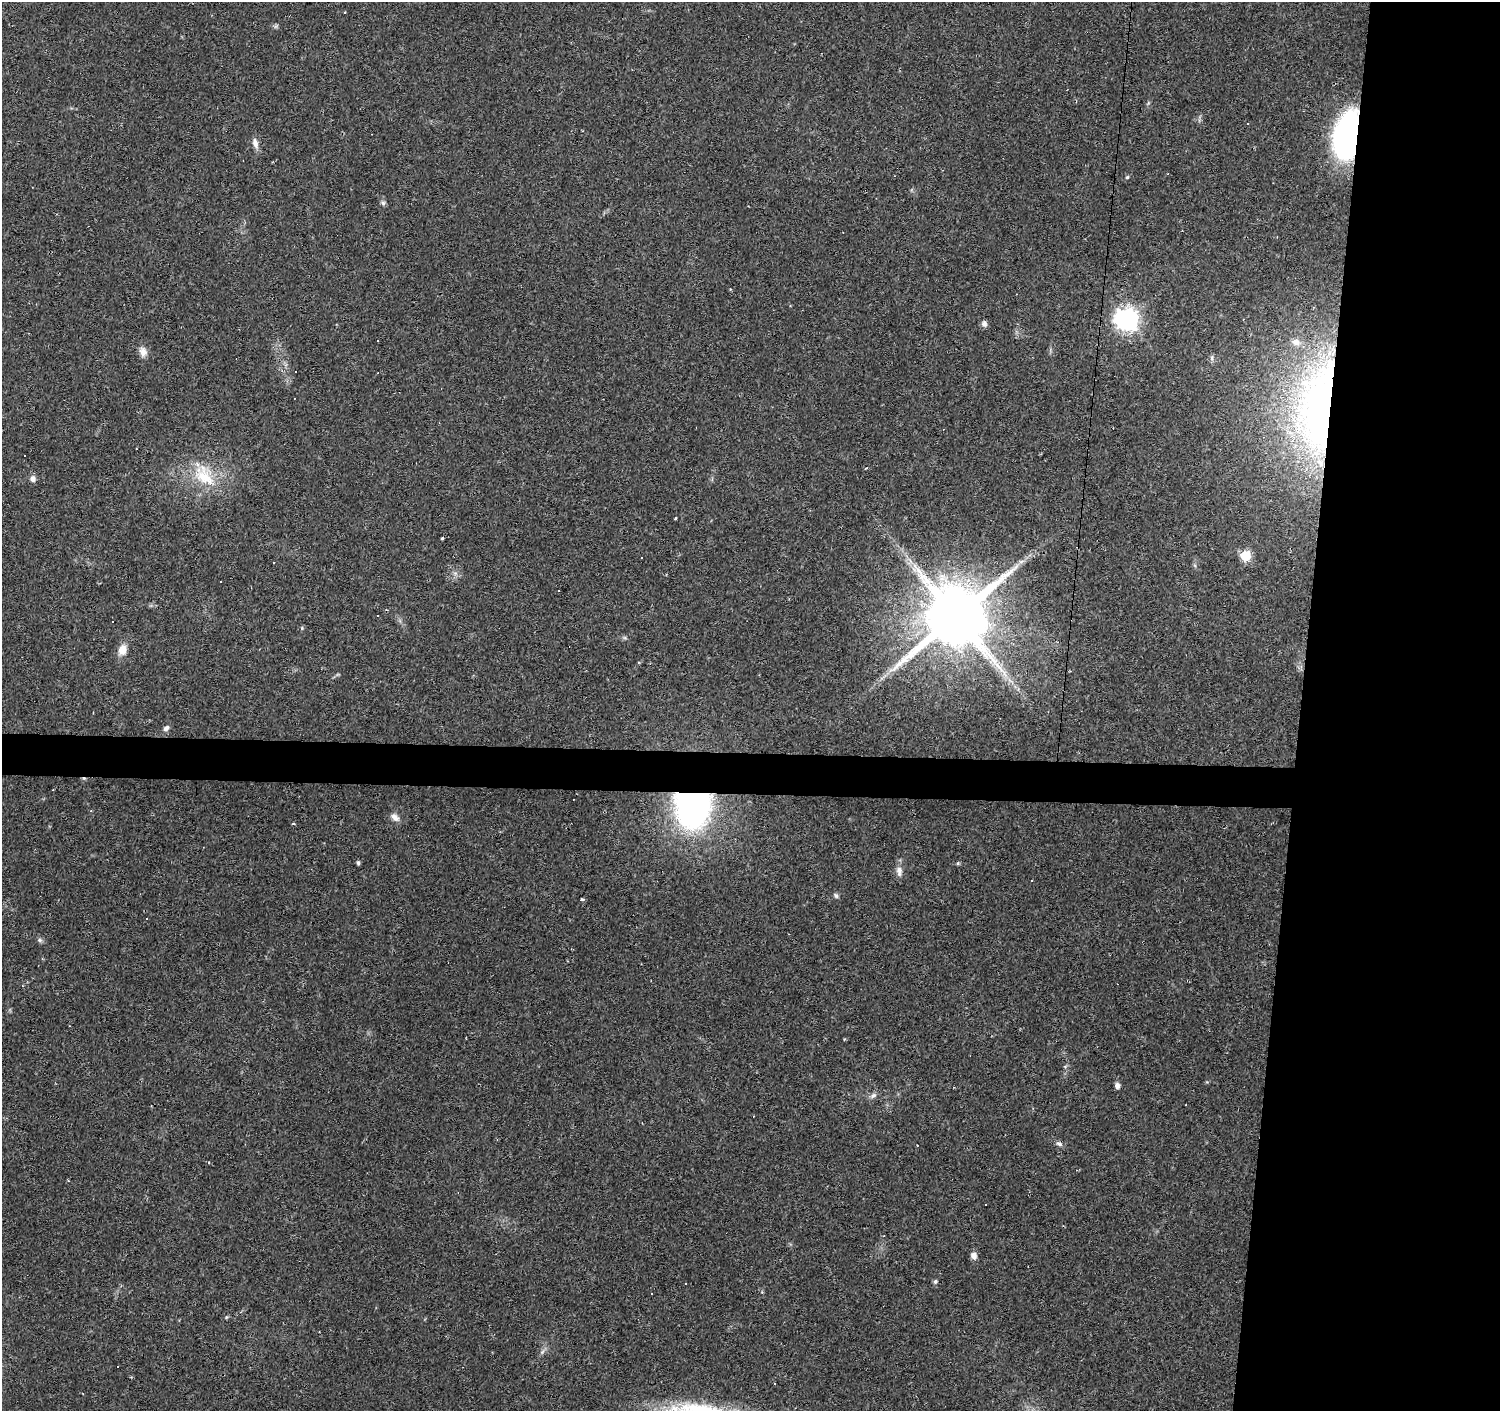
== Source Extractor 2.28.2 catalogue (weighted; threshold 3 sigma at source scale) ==
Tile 6 of 3 x 3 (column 3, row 2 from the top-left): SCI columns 3000-4497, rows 1691-3099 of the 4497 x 4734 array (HDU 1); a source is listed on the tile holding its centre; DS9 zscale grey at full resolution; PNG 1502 x 1413 px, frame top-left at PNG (2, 2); no overlay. Shown black and unused: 16% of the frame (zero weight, under 2 of 3 exposures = <1% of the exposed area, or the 3 px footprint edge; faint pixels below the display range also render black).
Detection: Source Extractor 2.28.2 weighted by HDU 2 'WHT'; one run over the whole footprint, this tile lists its part. Background 0.0299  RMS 0.0048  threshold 0.0214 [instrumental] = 3 sigma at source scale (4.5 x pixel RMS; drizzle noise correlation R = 1.50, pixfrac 1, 0.0396/0.0396 arcsec/px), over >= 5 px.
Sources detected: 71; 24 cosmic-ray / hot-pixel residue — not listed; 1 inside a brighter listed object's ellipse — not listed separately; the other 46 listed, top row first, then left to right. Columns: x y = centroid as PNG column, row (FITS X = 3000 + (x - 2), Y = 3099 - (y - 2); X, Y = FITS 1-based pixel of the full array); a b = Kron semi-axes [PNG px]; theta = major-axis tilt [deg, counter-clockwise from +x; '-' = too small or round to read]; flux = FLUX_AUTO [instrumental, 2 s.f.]
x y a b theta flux
344 12 3 3 - 0.87
1248 123 3 3 - 0.94
1347 136 42 21 79 120
255 143 14 7 -73 2.8
1127 177 5 4 - 0.59
383 203 7 5 -17 1
1126 319 8 8 - 320
984 324 8 7 - 1.6
143 352 14 10 -79 3.1
1212 358 9 4 -90 1
1319 406 120 45 83 190
204 475 37 24 -49 22
33 479 7 6 - 2.2
675 519 3 2 - 0.92
443 538 3 3 - 4
1245 555 6 6 - 31
1021 561 9 4 9 1.3
274 562 3 2 - 0.53
221 582 3 3 - 0.66
956 616 18 16 53 5200
113 622 3 2 - 0.55
122 650 12 9 73 5.2
1010 681 12 3 -35 1.6
166 728 9 6 51 1.8
693 804 30 24 89 200
91 811 4 3 - 0.4
395 817 12 8 -37 2.7
293 824 4 3 - 0.47
358 863 5 4 - 0.8
958 863 5 5 - 0.64
899 871 14 8 -86 3
1032 881 3 3 - 1.5
836 896 7 6 - 1.1
582 899 4 3 - 0.98
147 918 3 3 - 0.74
40 940 7 5 -22 1
1117 1086 7 6 - 1.7
873 1096 10 6 32 1.7
1059 1144 10 5 -18 1.4
208 1162 3 2 - 0.42
974 1256 8 7 - 2.5
935 1281 6 5 - 0.89
685 1283 3 3 - 1.3
651 1293 3 3 - 0.57
226 1317 6 4 88 0.49
542 1352 8 5 59 1.3
Overlapping masked pixels (flux is a lower limit): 3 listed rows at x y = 1347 136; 1319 406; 693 804
Unlisted compact peaks at least as high as the median listed source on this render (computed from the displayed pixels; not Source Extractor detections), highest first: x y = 302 628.